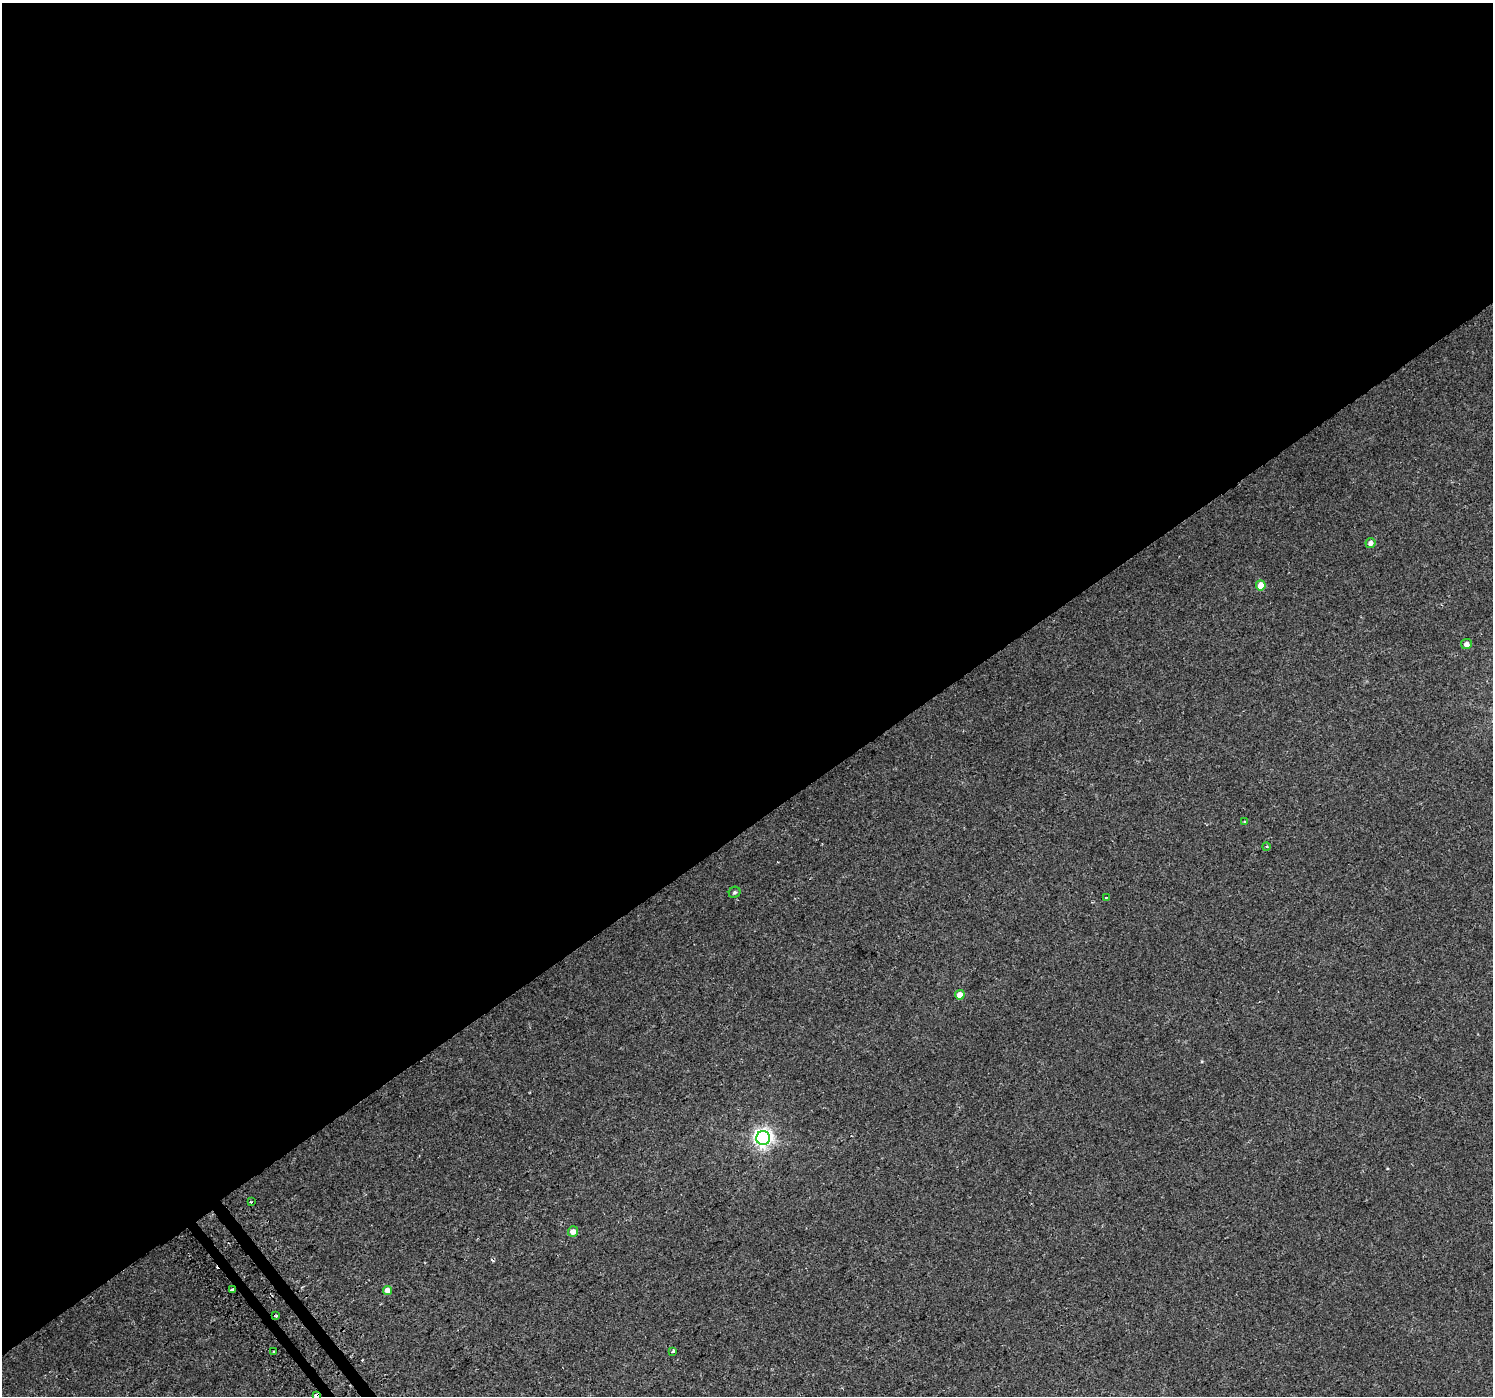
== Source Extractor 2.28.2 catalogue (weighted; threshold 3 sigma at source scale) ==
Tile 2 of 4 x 4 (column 2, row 1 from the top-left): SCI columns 1524-3014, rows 4399-5792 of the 6020 x 5942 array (HDU 1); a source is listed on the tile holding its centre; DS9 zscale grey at full resolution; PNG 1495 x 1398 px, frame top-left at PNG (2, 3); each listed source drawn as its Kron ellipse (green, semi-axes under 4 px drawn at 4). Shown black and unused: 60% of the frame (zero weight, under 2 of 3 exposures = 2% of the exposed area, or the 3 px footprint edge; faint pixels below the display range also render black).
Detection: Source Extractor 2.28.2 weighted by HDU 2 'WHT'; one run over the whole footprint, this tile lists its part. Background 0.0256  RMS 0.0049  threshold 0.0219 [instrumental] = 3 sigma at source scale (4.5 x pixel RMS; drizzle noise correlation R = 1.50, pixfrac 1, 0.0396/0.0396 arcsec/px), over >= 5 px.
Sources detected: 20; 3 cosmic-ray / hot-pixel residue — neither listed nor drawn; the other 17 listed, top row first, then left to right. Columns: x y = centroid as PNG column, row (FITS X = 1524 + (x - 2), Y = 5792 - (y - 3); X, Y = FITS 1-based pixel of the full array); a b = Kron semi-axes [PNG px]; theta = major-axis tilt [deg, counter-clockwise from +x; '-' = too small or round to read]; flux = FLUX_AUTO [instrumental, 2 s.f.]
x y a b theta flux
1370 543 5 5 - 2.3
1261 585 5 5 - 5.8
1466 644 5 5 - 2.6
1245 822 4 3 - 0.56
1266 846 4 3 - 0.51
735 892 6 5 - 0.93
1106 898 3 2 - 0.59
960 995 5 4 - 5.3
763 1138 7 7 - 220
251 1202 3 3 - 0.5
573 1231 5 5 - 3.6
232 1290 4 3 - 5.1
387 1291 4 4 - 3.2
276 1316 3 2 - 0.57
673 1351 4 3 - 0.85
274 1352 3 3 - 2.4
316 1395 4 3 - 21
Overlapping masked pixels (flux is a lower limit): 2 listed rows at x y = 232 1290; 316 1395
Isophote crosses this tile's border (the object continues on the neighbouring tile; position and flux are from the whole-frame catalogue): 1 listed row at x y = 316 1395